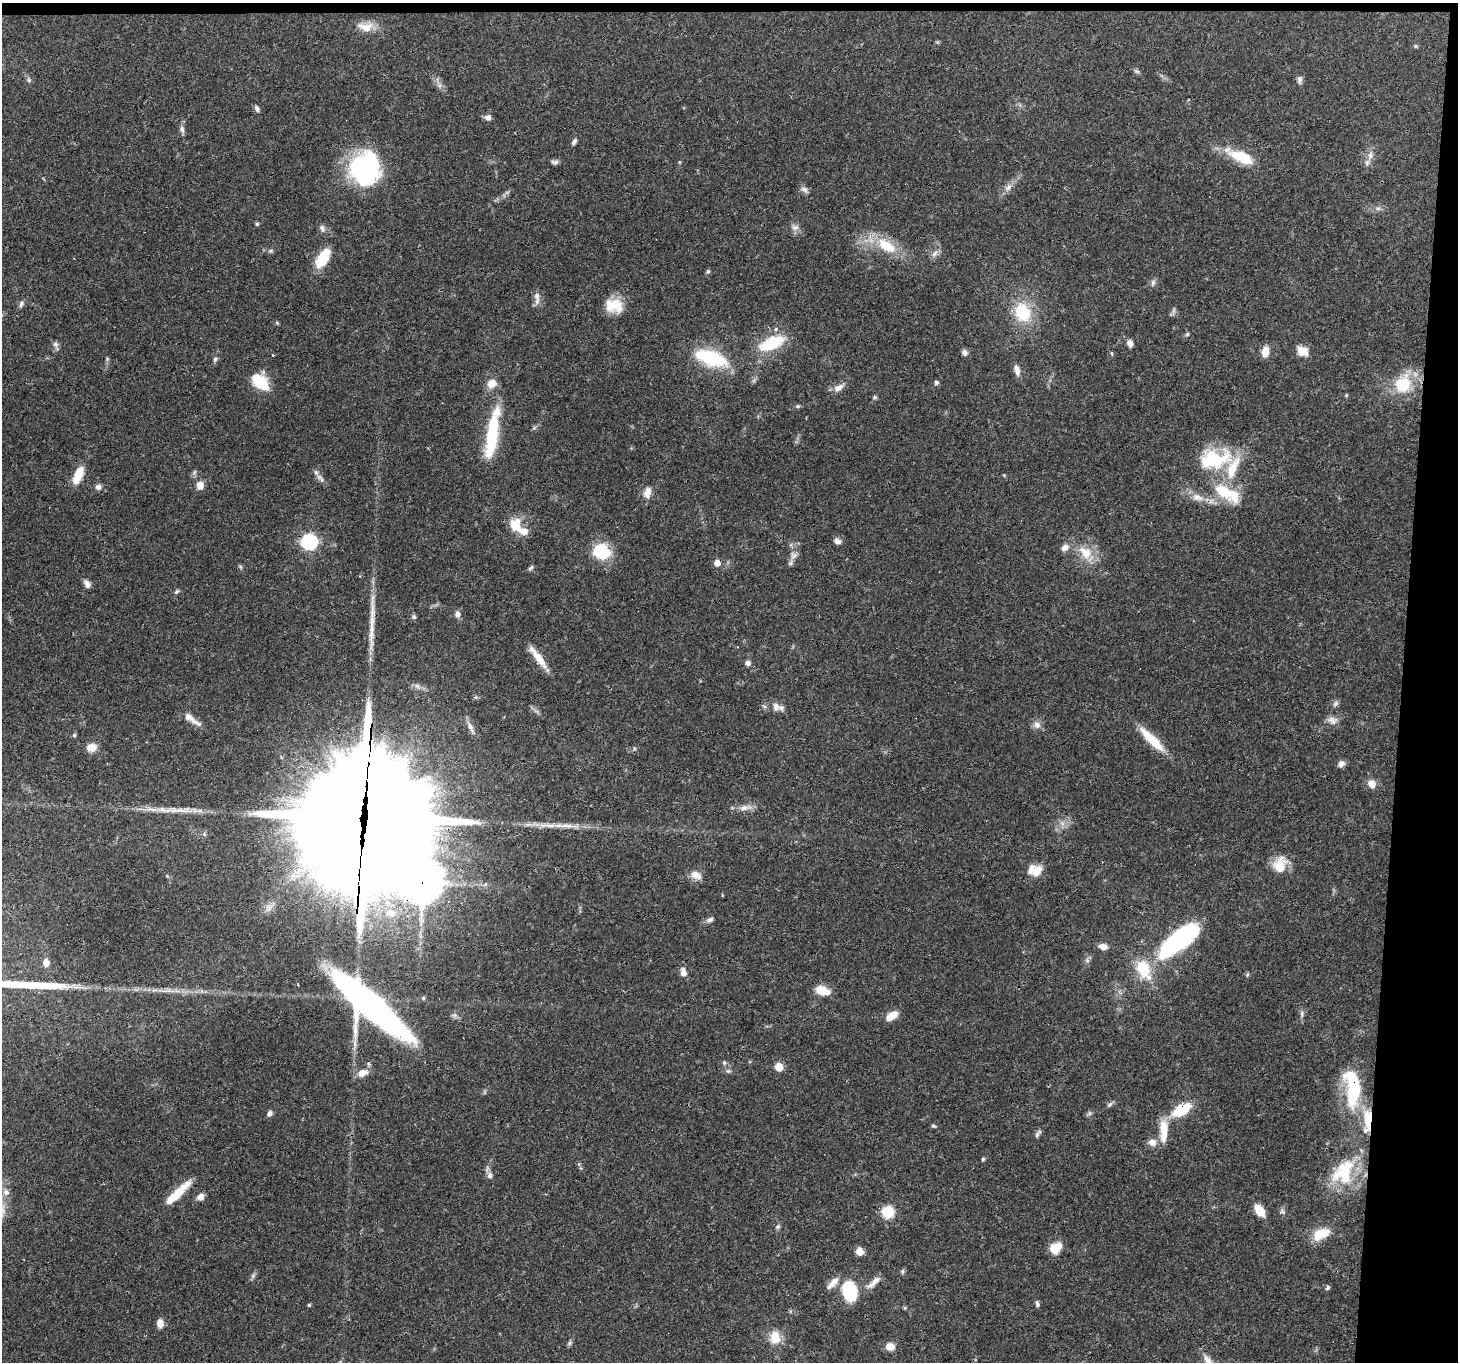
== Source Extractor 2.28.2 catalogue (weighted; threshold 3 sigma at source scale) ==
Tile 3 of 3 x 3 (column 3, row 1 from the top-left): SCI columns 2917-4372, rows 2878-4237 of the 4380 x 4454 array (HDU 1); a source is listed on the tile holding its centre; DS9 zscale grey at full resolution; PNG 1460 x 1364 px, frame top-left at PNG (2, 3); no overlay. Shown black and unused: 5% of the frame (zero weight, under 3 of 4 exposures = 6% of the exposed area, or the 3 px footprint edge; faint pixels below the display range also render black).
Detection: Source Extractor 2.28.2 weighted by HDU 2 'WHT'; one run over the whole footprint, this tile lists its part. Background 0.0815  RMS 0.0035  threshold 0.0158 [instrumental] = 3 sigma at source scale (4.5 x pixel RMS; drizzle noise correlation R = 1.50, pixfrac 1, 0.05/0.05 arcsec/px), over >= 5 px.
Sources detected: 159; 1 too faint to see at this stretch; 3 inside a brighter object's white glare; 3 long thin detections or spike segments (spike, bleed or trail) — not listed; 10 inside a brighter listed object's ellipse — not listed separately; the other 142 listed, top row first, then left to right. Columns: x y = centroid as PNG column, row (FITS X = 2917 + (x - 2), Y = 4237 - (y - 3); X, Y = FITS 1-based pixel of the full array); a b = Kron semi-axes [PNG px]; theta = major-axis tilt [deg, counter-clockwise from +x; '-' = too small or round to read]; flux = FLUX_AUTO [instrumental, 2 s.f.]
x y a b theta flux
365 27 23 12 -4 4.7
1416 46 6 4 -90 0.41
1137 71 8 5 -18 0.71
1299 79 9 7 -89 1.1
29 80 7 5 -22 0.73
257 108 9 5 -73 1
488 118 8 7 - 1.5
182 129 11 6 -77 1.2
574 142 9 5 58 0.97
1370 155 13 6 81 2.1
1241 157 34 12 -25 12
555 162 10 6 -4 0.98
365 168 35 29 82 49
1008 187 13 7 50 2.1
804 189 11 7 -41 1.4
1378 208 7 4 1 0.76
257 224 5 4 - 0.54
795 227 11 8 -1 1.7
322 228 11 7 -65 1.3
887 246 29 15 -34 11
270 251 6 4 18 0.56
934 253 11 6 49 1.5
323 258 22 10 57 12
708 271 6 5 - 0.56
1153 282 8 6 74 1
537 296 14 7 -84 2.1
21 304 10 6 68 0.96
616 305 20 19 - 7.2
1174 311 9 4 81 0.82
1023 312 23 19 -68 15
277 323 6 4 -45 0.42
1187 334 6 5 - 0.51
771 343 33 16 23 14
1130 343 9 7 -67 1.5
55 344 8 7 - 1.1
1265 351 10 7 80 4.4
1302 351 14 11 -28 3.9
965 353 7 6 - 1.3
1111 353 6 4 -88 0.38
710 358 40 16 -17 23
107 359 6 4 73 0.51
215 359 8 5 57 0.77
1017 370 14 7 -76 2.3
260 382 17 10 -43 16
936 382 5 5 - 0.81
492 383 12 11 - 3.6
1403 384 22 18 67 14
838 388 15 8 27 2.4
1346 395 5 4 - 0.39
875 397 7 5 1 0.55
798 406 7 5 15 0.62
492 432 54 14 81 22
1213 459 43 25 7 22
78 475 19 9 67 7.4
320 478 16 6 -51 1.7
200 485 8 7 - 3
98 487 7 7 - 1.3
1222 491 25 13 -39 11
647 493 15 9 76 3
1197 497 17 9 -16 3.7
516 525 18 14 -87 6.8
837 541 7 6 - 1.9
309 542 7 7 - 80
1065 548 10 7 36 2
601 552 15 12 -20 18
1085 552 23 14 -45 7.2
793 556 11 8 41 1.9
717 563 6 6 - 2.5
531 568 8 5 52 0.69
87 584 11 7 -62 1.7
177 592 8 5 44 0.66
457 614 9 7 86 1.4
414 617 6 6 - 0.72
539 658 30 8 -52 5.7
748 663 6 5 - 1.4
1336 703 8 6 44 1
776 707 11 10 - 2.7
192 719 26 7 -34 3
1332 720 15 10 -13 2.3
1037 725 10 9 - 1.9
470 727 19 6 -64 2.1
74 735 5 5 - 0.52
1152 740 35 9 -45 10
91 747 10 8 12 3.6
1341 764 8 7 - 1.6
1372 784 12 10 -48 2.7
744 808 16 8 7 2.6
165 810 28 8 -5 5.3
364 818 63 40 81 11000
549 825 25 7 -3 4.3
204 834 6 4 -71 0.55
1280 865 20 15 70 6.8
1037 871 13 10 56 5
696 875 14 9 -26 3
390 913 15 11 -9 5.1
710 920 9 6 31 1.2
1179 940 52 18 38 53
1103 947 10 7 -11 2.4
46 963 7 6 - 2.9
683 972 11 7 -81 2.3
822 990 17 9 -17 5.2
423 998 5 5 - 0.57
370 1005 81 22 -41 130
1302 1013 9 4 90 0.88
892 1016 12 7 36 5.1
724 1063 6 5 - 0.61
779 1067 5 5 - 7.8
362 1073 14 10 29 3.2
1352 1089 45 16 -86 29
1110 1104 9 5 38 0.85
1181 1110 19 10 32 13
269 1113 7 5 52 1.2
1090 1113 6 6 - 0.71
1368 1119 31 10 -88 8.6
933 1126 6 4 -19 0.52
1164 1131 28 9 88 7.7
1038 1134 13 5 52 1.1
1152 1142 10 9 - 2.5
983 1159 5 5 - 0.5
1343 1172 39 28 60 20
490 1175 9 7 -68 1.4
177 1193 35 8 43 9.3
200 1197 9 8 - 1.9
2 1210 23 9 77 4.1
1260 1211 11 7 -57 7.3
1282 1211 8 6 -55 0.85
888 1212 6 6 - 30
777 1227 6 5 - 0.65
1321 1234 23 12 25 7.3
1055 1248 12 9 41 6.5
859 1251 5 5 - 6.4
253 1276 7 5 45 0.77
874 1282 24 7 43 3.1
833 1283 20 7 46 2.8
1328 1288 7 5 51 0.61
850 1291 19 13 -77 20
1037 1304 7 5 -76 0.85
309 1305 4 4 - 0.44
160 1323 8 6 -81 2.9
775 1337 16 12 -86 5.6
569 1343 7 4 88 0.65
890 1346 10 9 - 3.2
Overlapping masked pixels (flux is a lower limit): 6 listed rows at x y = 364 818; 1179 940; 370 1005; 1352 1089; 1181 1110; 1368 1119
Isophote crosses this tile's border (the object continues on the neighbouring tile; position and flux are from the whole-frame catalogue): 1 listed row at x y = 2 1210